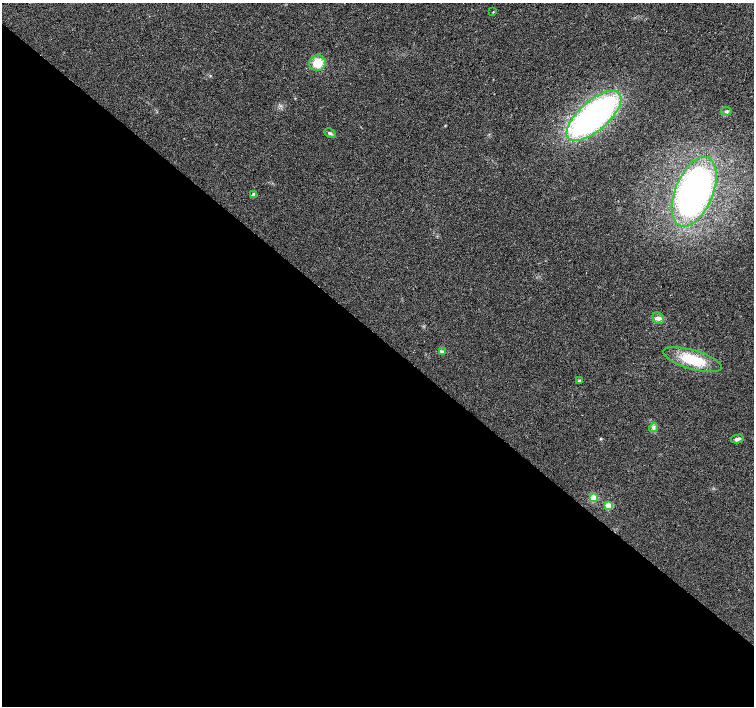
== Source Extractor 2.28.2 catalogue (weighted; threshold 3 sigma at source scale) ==
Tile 14 of 4 x 4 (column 2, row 4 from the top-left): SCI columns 1509-3012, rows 233-1639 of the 6019 x 6028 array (HDU 1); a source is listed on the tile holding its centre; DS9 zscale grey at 2 x 2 block average (1 PNG px = mean of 2 x 2 image px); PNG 756 x 708 px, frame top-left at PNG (2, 3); each listed source drawn as its Kron ellipse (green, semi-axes under 4 px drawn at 4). Shown black and unused: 53% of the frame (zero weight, under 2 of 3 exposures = <1% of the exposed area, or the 3 px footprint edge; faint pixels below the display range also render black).
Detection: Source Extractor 2.28.2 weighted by HDU 2 'WHT'; one run over the whole footprint, this tile lists its part. Background 0.021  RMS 0.006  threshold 0.0272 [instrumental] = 3 sigma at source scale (4.5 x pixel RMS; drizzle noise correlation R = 1.50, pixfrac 1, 0.0396/0.0396 arcsec/px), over >= 5 px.
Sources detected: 15; all 15 listed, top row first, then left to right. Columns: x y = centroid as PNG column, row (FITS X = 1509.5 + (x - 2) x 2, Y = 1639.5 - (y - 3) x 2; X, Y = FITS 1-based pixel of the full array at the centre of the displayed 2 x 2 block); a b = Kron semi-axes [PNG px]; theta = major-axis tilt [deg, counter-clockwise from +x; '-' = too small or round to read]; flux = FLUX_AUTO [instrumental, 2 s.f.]
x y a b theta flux
493 12 2 2 - 0.98
317 63 8 8 - 23
726 111 5 3 - 2.3
594 116 34 14 42 410
330 133 6 3 -28 2.4
694 192 37 19 68 440
253 195 3 3 - 9.4
658 318 6 5 - 4.5
442 352 4 2 - 1.8
693 360 30 9 -16 49
579 380 3 3 - 1.1
654 428 4 4 - 2.8
737 439 6 4 14 4.3
593 498 3 3 - 25
609 505 3 3 - 39